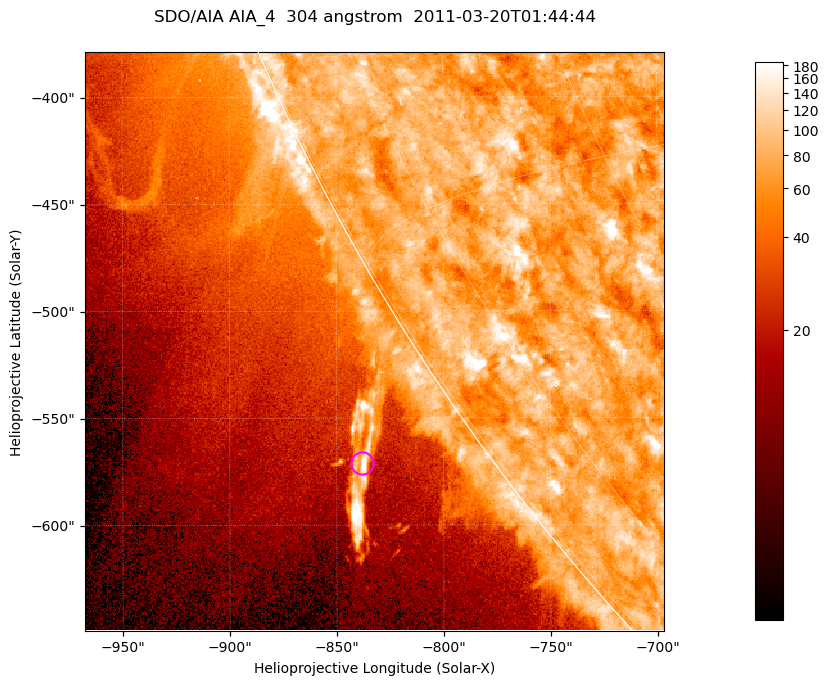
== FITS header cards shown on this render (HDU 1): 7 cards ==
TELESCOP= 'SDO/AIA '           / For AIA: SDO/AIA
INSTRUME= 'AIA_4   '           / For AIA: AIA_ATA1, AIA_ATA2, AIA_ATA3 or AIA_AT
WAVELNTH=                  304 / [angstrom] Wavelength
WAVEUNIT= 'angstrom'           / Wavelength unit: angstrom
DATE-OBS= '2011-03-20T01:44:44.123' / [ISO] Date when observation started; ISO 8
CTYPE1  = 'HPLN-TAN'           / CTYPE1; Typically HPLN
CTYPE2  = 'HPLT-TAN'           / CTYPE2; Typically HPLT

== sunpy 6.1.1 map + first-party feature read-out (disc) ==
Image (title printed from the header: SDO/AIA AIA_4  304 angstrom  2011-03-20T01:44:44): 451 x 451 px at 0.6 arcsec/px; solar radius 964 arcsec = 1606 px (partial field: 1.1% of the solar disc is inside the frame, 42% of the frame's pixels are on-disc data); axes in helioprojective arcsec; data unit not stated in the header (colour bar unlabelled)
Orientation: roll -0.132 deg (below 1 deg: not rotated)
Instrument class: DISC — disc imager (sunpy class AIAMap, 304 A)
Bright regions (active regions / flare kernels): reference = the on-disc median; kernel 5 px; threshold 5 sigma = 95.8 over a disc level ~76.3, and >= 1.15x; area >= 203 px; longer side >= 5 px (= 3 arcsec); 0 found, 0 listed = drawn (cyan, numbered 1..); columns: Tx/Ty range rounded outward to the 2 arcsec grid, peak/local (2 s.f.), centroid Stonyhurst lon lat
Off-limb structures (1.02-1.3 R_sun): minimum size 101 px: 4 found; the strongest spans PA ~120..125 deg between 1.02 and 1.08 R_sun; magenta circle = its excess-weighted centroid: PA ~125 deg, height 1.05 R_sun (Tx ~-838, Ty ~-570 arcsec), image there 4.3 x the reference